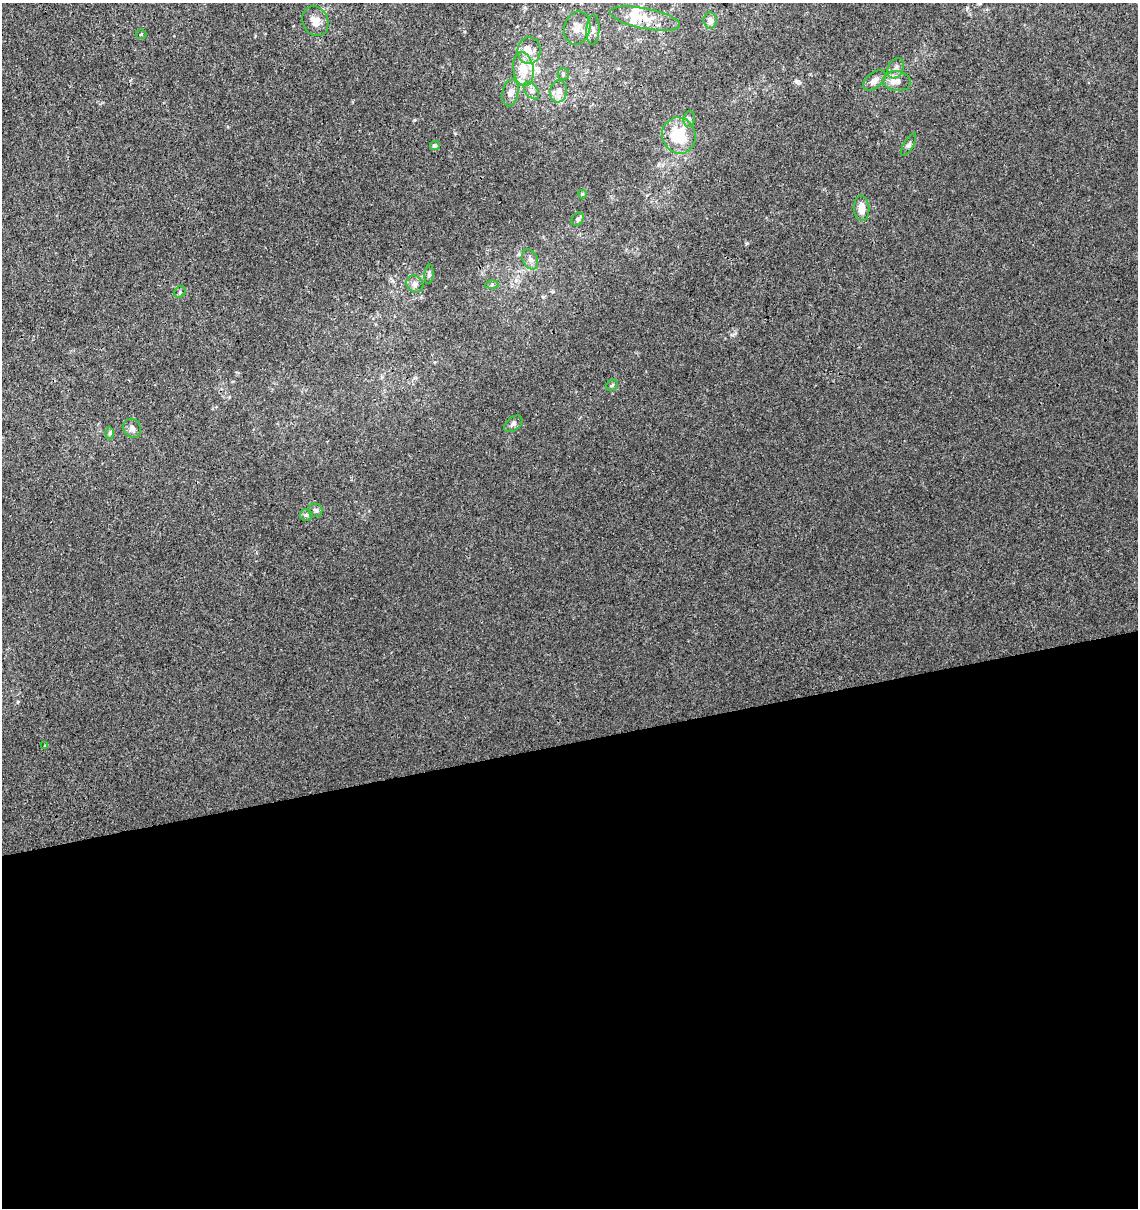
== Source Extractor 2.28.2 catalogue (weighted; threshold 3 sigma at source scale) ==
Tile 15 of 4 x 4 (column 3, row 4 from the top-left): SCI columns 2312-3447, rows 57-1262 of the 4668 x 4938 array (HDU 1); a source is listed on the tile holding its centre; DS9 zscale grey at full resolution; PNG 1140 x 1210 px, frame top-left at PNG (2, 3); each listed source drawn as its Kron ellipse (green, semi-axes under 4 px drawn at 4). Shown black and unused: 39% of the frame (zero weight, under 3 of 4 exposures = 5% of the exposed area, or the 3 px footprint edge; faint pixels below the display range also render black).
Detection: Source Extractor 2.28.2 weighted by HDU 2 'WHT'; one run over the whole footprint, this tile lists its part. Background 5.53e-05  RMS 0.0024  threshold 0.0108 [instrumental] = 3 sigma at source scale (4.5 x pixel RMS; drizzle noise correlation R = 1.50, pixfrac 1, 0.0396/0.0396 arcsec/px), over >= 5 px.
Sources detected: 40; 6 inside a brighter listed object's ellipse — not listed separately; the other 34 listed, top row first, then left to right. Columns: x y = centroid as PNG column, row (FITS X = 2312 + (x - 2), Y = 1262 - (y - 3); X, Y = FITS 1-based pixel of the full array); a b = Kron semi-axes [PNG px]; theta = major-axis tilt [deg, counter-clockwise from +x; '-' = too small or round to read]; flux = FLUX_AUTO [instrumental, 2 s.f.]
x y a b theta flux
645 18 35 10 -11 5
710 20 8 6 -84 1.1
315 21 15 12 -63 2.6
577 28 17 13 77 3.1
593 30 15 6 87 1.3
141 34 5 5 - 0.28
529 51 13 11 85 2.3
896 68 11 7 64 1.3
523 69 17 10 -81 4.2
563 74 5 5 - 0.44
874 80 13 7 41 1.5
897 81 14 10 -7 2
531 91 10 6 -52 0.94
558 91 11 8 84 1.6
510 93 13 8 78 1.6
689 119 8 5 81 0.62
679 136 18 16 -70 10
909 145 12 5 59 0.65
435 146 5 4 - 0.72
582 194 4 4 - 0.24
862 208 13 7 -86 2.4
578 219 7 5 49 0.48
530 259 11 7 -65 1.1
429 274 10 4 85 0.48
415 284 9 7 -45 0.99
492 285 6 4 2 0.4
180 292 6 5 - 0.43
612 385 6 5 - 0.38
513 424 10 6 38 0.82
132 428 10 8 -60 1.1
110 433 6 4 89 0.42
315 510 7 6 - 0.68
306 515 6 6 - 0.55
45 746 4 2 - 0.16
Overlapping masked pixels (flux is a lower limit): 1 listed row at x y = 645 18
Unlisted compact peaks at least as high as the median listed source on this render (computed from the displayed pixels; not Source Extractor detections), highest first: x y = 747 243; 414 120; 796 81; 18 702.